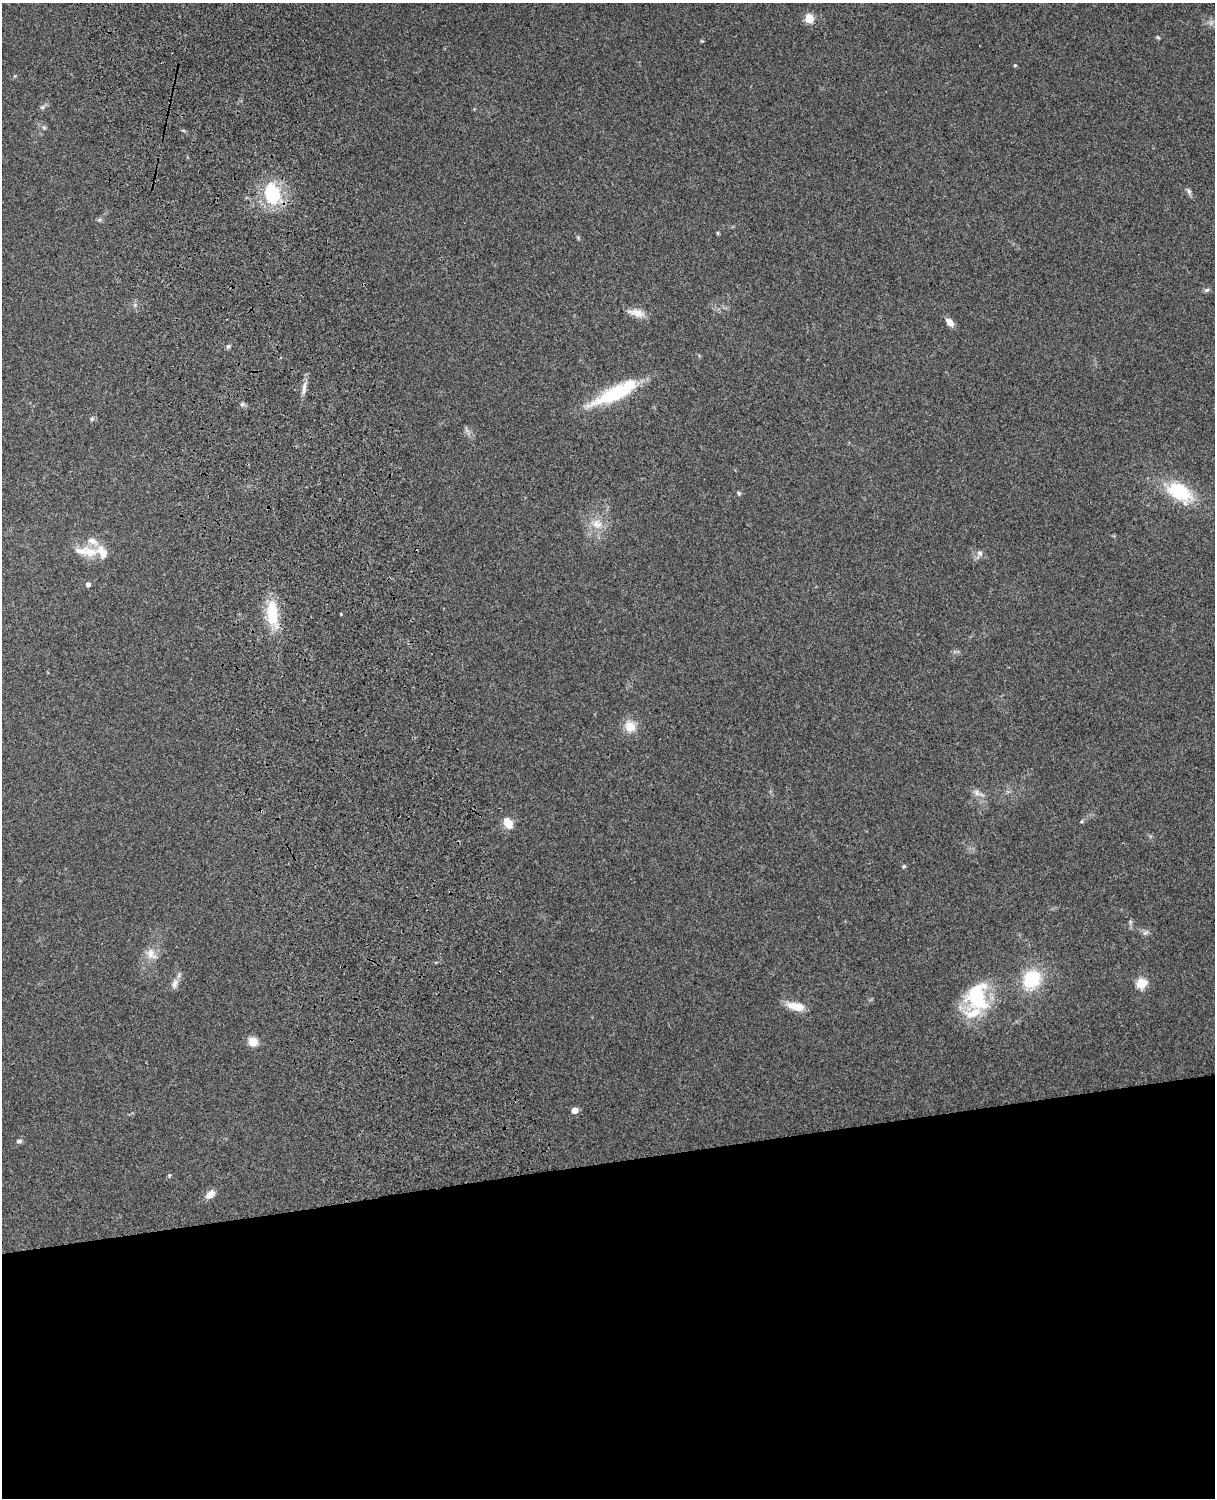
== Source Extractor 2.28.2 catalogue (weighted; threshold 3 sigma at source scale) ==
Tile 11 of 4 x 3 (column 3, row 3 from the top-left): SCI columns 2543-3755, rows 165-1660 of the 5088 x 4928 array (HDU 1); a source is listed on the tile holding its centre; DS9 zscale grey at full resolution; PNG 1217 x 1500 px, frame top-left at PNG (2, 3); no overlay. Shown black and unused: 23% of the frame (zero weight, under 3 of 4 exposures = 6% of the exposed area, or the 3 px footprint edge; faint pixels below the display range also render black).
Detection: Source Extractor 2.28.2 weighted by HDU 2 'WHT'; one run over the whole footprint, this tile lists its part. Background 0.279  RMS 0.0091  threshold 0.0411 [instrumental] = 3 sigma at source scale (4.5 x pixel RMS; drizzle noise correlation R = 1.50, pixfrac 1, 0.05/0.05 arcsec/px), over >= 5 px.
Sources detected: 47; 1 inside a brighter object's white glare — not listed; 4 inside a brighter listed object's ellipse — not listed separately; the other 42 listed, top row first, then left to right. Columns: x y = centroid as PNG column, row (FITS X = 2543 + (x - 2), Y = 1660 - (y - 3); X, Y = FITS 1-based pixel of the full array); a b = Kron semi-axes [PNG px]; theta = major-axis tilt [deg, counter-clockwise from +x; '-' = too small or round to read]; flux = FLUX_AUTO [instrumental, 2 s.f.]
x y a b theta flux
809 19 5 5 - 32
1158 37 6 4 -30 1.1
1015 65 5 4 - 0.81
42 107 7 5 30 1.9
44 128 5 5 - 1.4
1189 191 9 5 -69 2.4
272 194 12 9 -76 71
99 220 6 4 17 1.5
718 233 6 4 -71 0.88
578 238 6 5 - 1.2
1207 290 7 5 21 1.9
636 313 24 9 -13 8.9
950 322 11 7 -50 6.2
228 346 6 5 - 1.7
304 388 20 6 83 5.7
616 393 55 15 24 61
242 404 6 5 - 1.8
92 419 6 5 - 1.6
1179 492 38 20 -31 47
739 493 5 5 - 1.3
597 524 15 13 -26 13
90 551 24 14 -15 17
980 553 9 6 -35 3.4
88 584 4 4 - 3.5
272 613 34 14 -87 31
341 614 3 3 - 0.87
630 727 10 9 - 16
978 793 19 6 -24 5.2
508 823 15 9 -57 11
904 866 5 5 - 1.2
1130 922 6 4 73 1.5
1145 933 8 4 31 2.1
151 954 17 11 -57 9.1
1032 979 22 18 61 42
175 983 14 7 70 5.3
1141 983 6 5 - 47
977 996 33 25 90 65
796 1006 23 9 -14 14
253 1042 10 9 - 10
575 1110 5 5 - 8.8
19 1141 7 6 - 2.1
210 1194 11 7 40 7.6